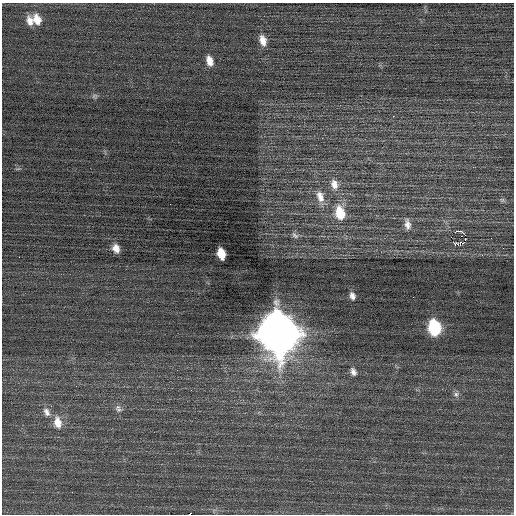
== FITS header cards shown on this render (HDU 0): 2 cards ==
NAXIS1  =                  512 / Axis length
NAXIS2  =                  512 / Axis length

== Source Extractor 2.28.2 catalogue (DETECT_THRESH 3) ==
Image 512 x 512 px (HDU 0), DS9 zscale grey, 1 PNG px = 1 image px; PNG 516 x 516 px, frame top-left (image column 1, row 512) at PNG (2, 3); no overlay
Background 0.148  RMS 0.7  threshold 2.09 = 3 sigma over >= 5 px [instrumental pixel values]
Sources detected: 33; all 33 listed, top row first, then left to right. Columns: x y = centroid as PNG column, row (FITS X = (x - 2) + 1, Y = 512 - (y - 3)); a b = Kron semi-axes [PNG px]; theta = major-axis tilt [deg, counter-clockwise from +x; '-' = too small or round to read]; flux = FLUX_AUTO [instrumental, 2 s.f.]
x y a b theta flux
37 20 15 10 -66 640
30 21 14 8 -74 410
263 40 13 8 -76 480
209 61 11 7 -73 450
95 96 8 7 - 110
393 116 2 2 - 90
18 169 7 4 19 67
334 184 15 10 -75 480
320 197 19 10 -73 600
502 200 6 6 - 89
340 213 16 10 -78 1300
407 224 12 7 -84 290
460 231 4 3 - 4700
295 235 12 7 -32 210
465 235 2 2 - 1100
451 237 2 2 - 1400
462 242 5 2 - 54
455 244 3 3 - 200
458 245 3 2 - 480
116 248 9 7 -66 390
221 254 10 6 -76 790
352 296 8 6 -70 220
413 297 2 2 - 24
434 328 11 8 -79 3800
278 333 18 15 -76 140000
353 372 11 7 -65 240
456 394 9 8 - 190
51 406 3 3 - 31
118 409 12 8 -53 210
47 412 13 8 -58 310
57 422 16 10 -78 590
72 492 2 2 - 21
189 514 3 2 - 310
At the frame edge (FLAGS 8, measured only in part): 1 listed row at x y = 189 514